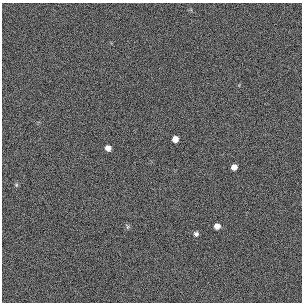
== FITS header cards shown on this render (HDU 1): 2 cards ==
NAXIS1  =                  300 / length of original image axis
NAXIS2  =                  300 / length of original image axis

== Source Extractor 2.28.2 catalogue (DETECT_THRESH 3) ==
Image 300 x 300 px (HDU 1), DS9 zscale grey, 1 PNG px = 1 image px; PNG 304 x 304 px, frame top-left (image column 1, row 300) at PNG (2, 3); no overlay
Background 385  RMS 66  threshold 199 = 3 sigma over >= 5 px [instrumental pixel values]
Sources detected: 7; all 7 listed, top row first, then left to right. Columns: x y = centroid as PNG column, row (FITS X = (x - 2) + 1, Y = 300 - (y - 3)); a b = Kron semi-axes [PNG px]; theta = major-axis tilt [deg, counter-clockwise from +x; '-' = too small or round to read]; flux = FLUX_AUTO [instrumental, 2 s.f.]
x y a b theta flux
175 139 5 5 - 31000
108 148 5 5 - 24000
234 167 5 5 - 27000
16 185 6 4 47 6000
217 226 5 5 - 24000
127 227 6 4 89 6900
196 234 6 6 - 11000